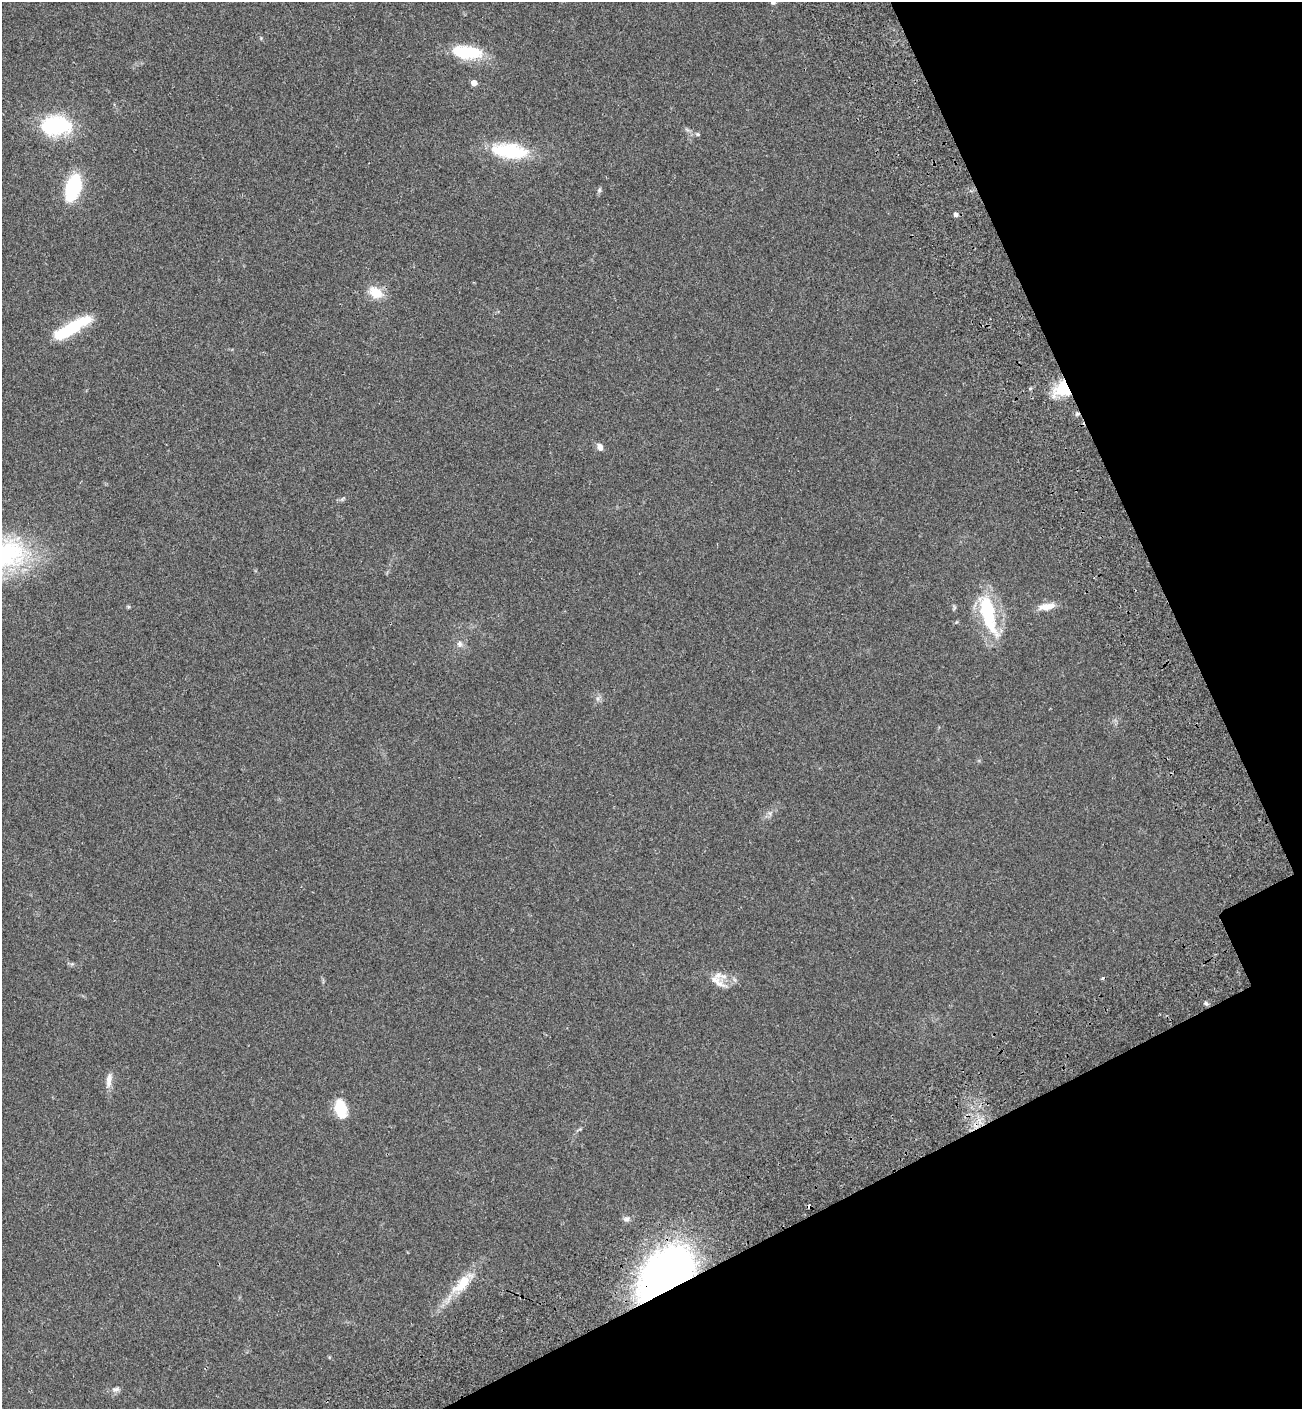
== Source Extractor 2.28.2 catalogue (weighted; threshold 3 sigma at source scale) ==
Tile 12 of 4 x 4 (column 4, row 3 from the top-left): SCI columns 4289-5588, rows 1488-2894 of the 5853 x 5823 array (HDU 1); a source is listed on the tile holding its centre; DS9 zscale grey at full resolution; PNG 1304 x 1411 px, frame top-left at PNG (2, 2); no overlay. Shown black and unused: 21% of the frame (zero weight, under 2 of 3 exposures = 7% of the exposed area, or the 3 px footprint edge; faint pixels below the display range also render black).
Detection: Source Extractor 2.28.2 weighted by HDU 2 'WHT'; one run over the whole footprint, this tile lists its part. Background 0.05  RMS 0.0075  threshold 0.0338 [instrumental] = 3 sigma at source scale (4.5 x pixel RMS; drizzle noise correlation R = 1.50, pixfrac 1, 0.05/0.05 arcsec/px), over >= 5 px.
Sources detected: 26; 3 cosmic-ray / hot-pixel residue — not listed; the other 23 listed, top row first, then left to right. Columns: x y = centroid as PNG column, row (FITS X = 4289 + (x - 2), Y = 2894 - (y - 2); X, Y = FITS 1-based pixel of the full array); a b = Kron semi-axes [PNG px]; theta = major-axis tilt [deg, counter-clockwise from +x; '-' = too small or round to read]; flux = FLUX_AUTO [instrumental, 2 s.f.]
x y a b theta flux
467 52 33 13 -7 32
474 83 5 4 - 6.6
57 125 31 18 0 58
698 134 5 5 - 0.97
510 151 45 17 -6 39
73 188 20 11 74 57
599 190 6 5 - 1.3
956 215 4 4 - 2.2
376 293 16 11 -28 13
72 328 43 11 30 37
1062 389 19 18 - 23
600 447 8 7 - 3.6
1047 606 23 8 10 7.6
988 615 52 16 -75 45
459 644 8 8 - 2.5
718 982 27 9 -40 7.9
1206 1003 6 5 - 1.3
109 1080 19 7 83 4.9
341 1109 20 11 -74 18
626 1219 10 7 11 2.4
666 1278 37 24 46 620
461 1284 34 14 48 19
116 1389 12 6 5 2.4
Overlapping masked pixels (flux is a lower limit): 2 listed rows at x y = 1062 389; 666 1278